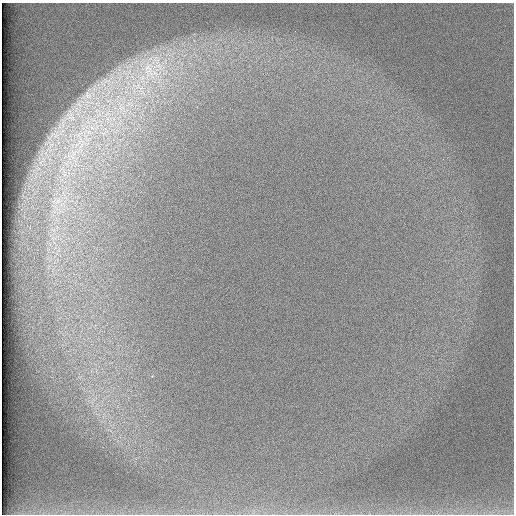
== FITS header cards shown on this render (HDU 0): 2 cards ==
NAXIS1  =                  512 /
NAXIS2  =                  512 /

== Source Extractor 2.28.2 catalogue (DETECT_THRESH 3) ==
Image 512 x 512 px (HDU 0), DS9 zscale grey, 1 PNG px = 1 image px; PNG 516 x 516 px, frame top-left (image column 1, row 512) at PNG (2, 3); no overlay
Background 98.1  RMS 2.8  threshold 8.52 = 3 sigma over >= 5 px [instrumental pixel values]
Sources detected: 11; all 11 listed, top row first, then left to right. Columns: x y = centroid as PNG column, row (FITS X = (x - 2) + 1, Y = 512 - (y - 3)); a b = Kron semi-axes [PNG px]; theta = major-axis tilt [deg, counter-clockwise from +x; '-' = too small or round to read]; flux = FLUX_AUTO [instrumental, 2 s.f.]
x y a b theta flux
152 70 49 41 33 30000
107 81 23 13 22 4600
88 95 14 11 -58 2200
79 104 11 6 -32 1200
121 107 15 10 -83 3100
107 114 7 4 19 720
71 117 22 13 -71 3900
88 122 7 4 -18 630
92 127 8 5 -45 820
78 143 15 5 48 1400
82 145 8 4 71 670